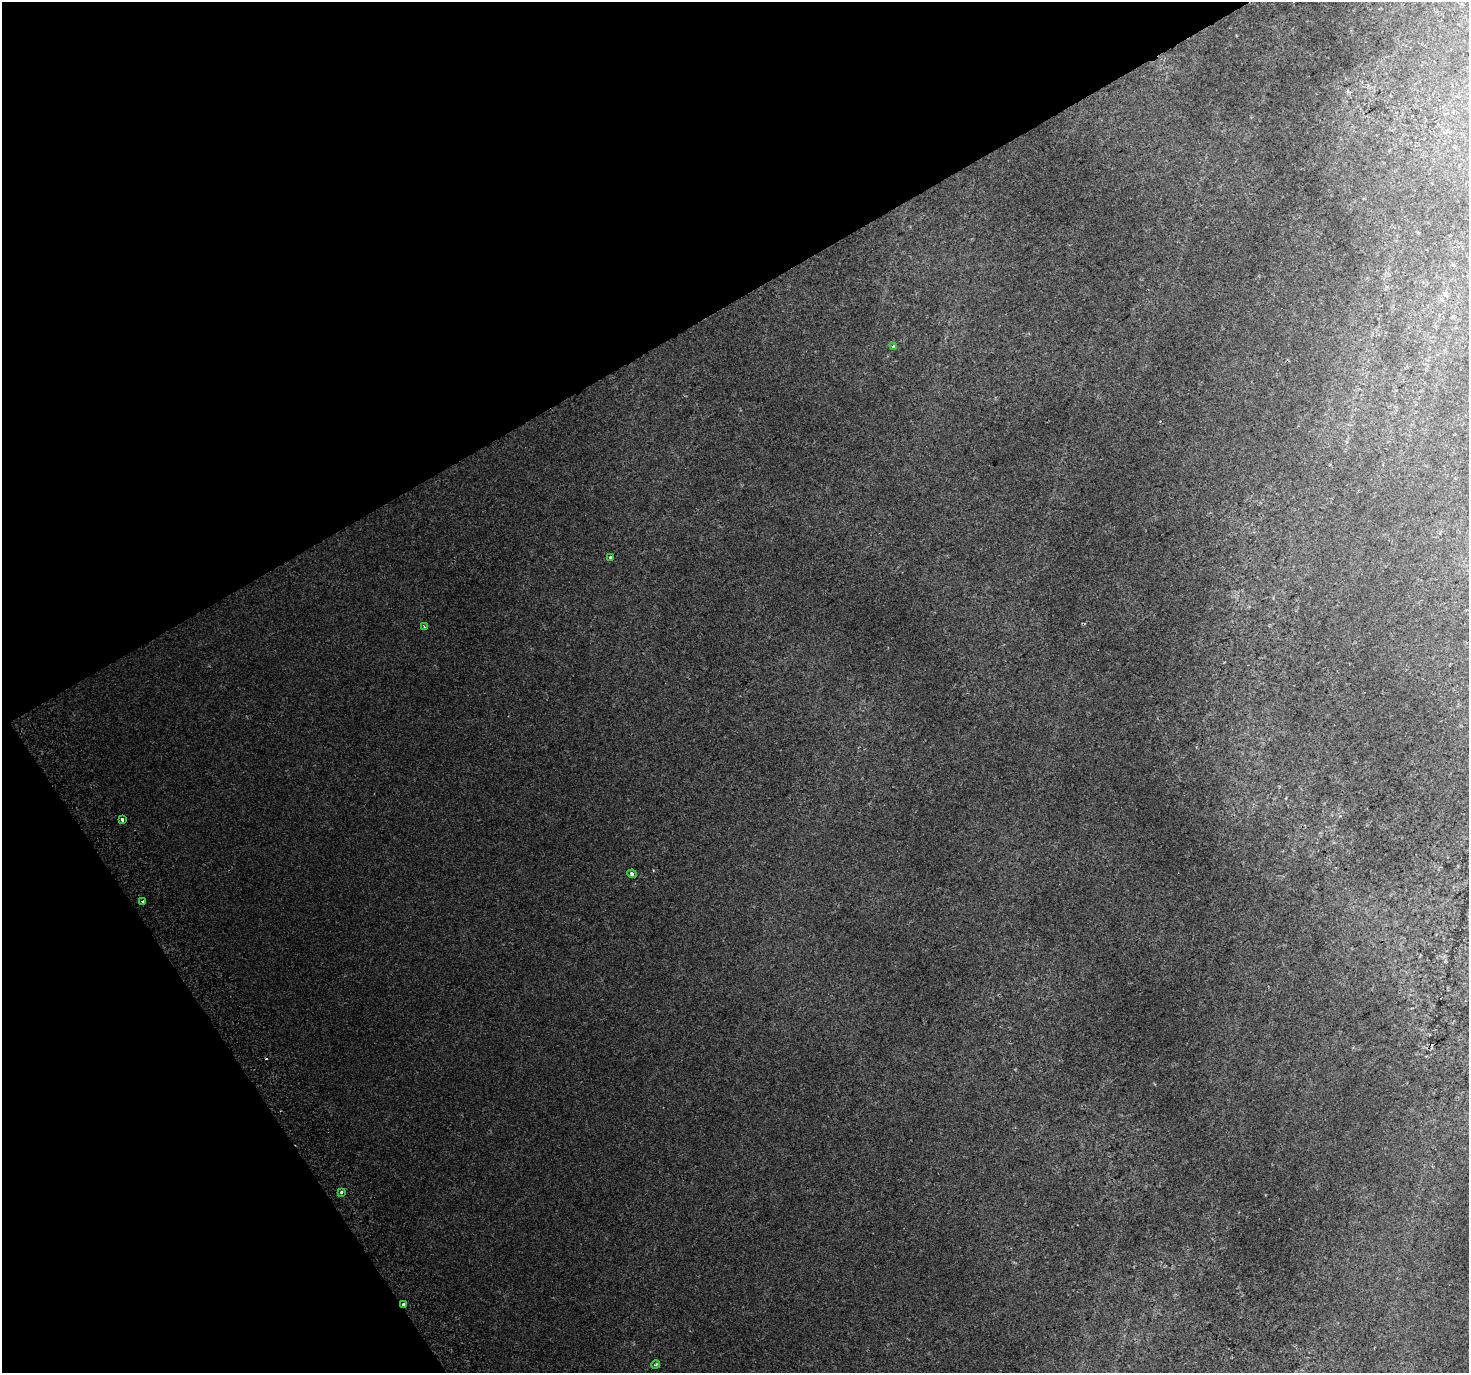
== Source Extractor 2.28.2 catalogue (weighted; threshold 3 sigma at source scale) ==
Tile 5 of 4 x 4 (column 1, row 2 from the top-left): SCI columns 41-1507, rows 2939-4309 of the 5943 x 5816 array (HDU 1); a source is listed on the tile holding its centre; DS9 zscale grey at full resolution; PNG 1471 x 1375 px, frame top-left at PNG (2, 2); each listed source drawn as its Kron ellipse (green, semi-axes under 4 px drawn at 4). Shown black and unused: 30% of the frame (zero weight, under 2 of 3 exposures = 3% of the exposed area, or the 3 px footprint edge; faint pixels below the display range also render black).
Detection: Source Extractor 2.28.2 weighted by HDU 2 'WHT'; one run over the whole footprint, this tile lists its part. Background 0.0214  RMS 0.0069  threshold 0.0309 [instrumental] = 3 sigma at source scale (4.5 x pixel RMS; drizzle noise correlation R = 1.50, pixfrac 1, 0.0396/0.0396 arcsec/px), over >= 5 px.
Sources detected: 10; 1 cosmic-ray / hot-pixel residue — neither listed nor drawn; the other 9 listed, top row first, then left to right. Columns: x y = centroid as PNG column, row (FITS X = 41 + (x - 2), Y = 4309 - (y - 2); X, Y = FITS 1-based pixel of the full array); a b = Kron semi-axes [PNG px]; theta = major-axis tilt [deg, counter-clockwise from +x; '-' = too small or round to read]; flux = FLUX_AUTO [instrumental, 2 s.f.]
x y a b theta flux
893 346 3 3 - 1.2
610 557 3 2 - 1
424 627 4 3 - 1.3
122 819 3 3 - 4.5
632 874 5 4 - 1.9
142 901 3 3 - 6.7
342 1192 4 3 - 1.3
404 1304 3 3 - 6.7
656 1365 4 3 - 1.3
Overlapping masked pixels (flux is a lower limit): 2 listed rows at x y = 632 874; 404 1304